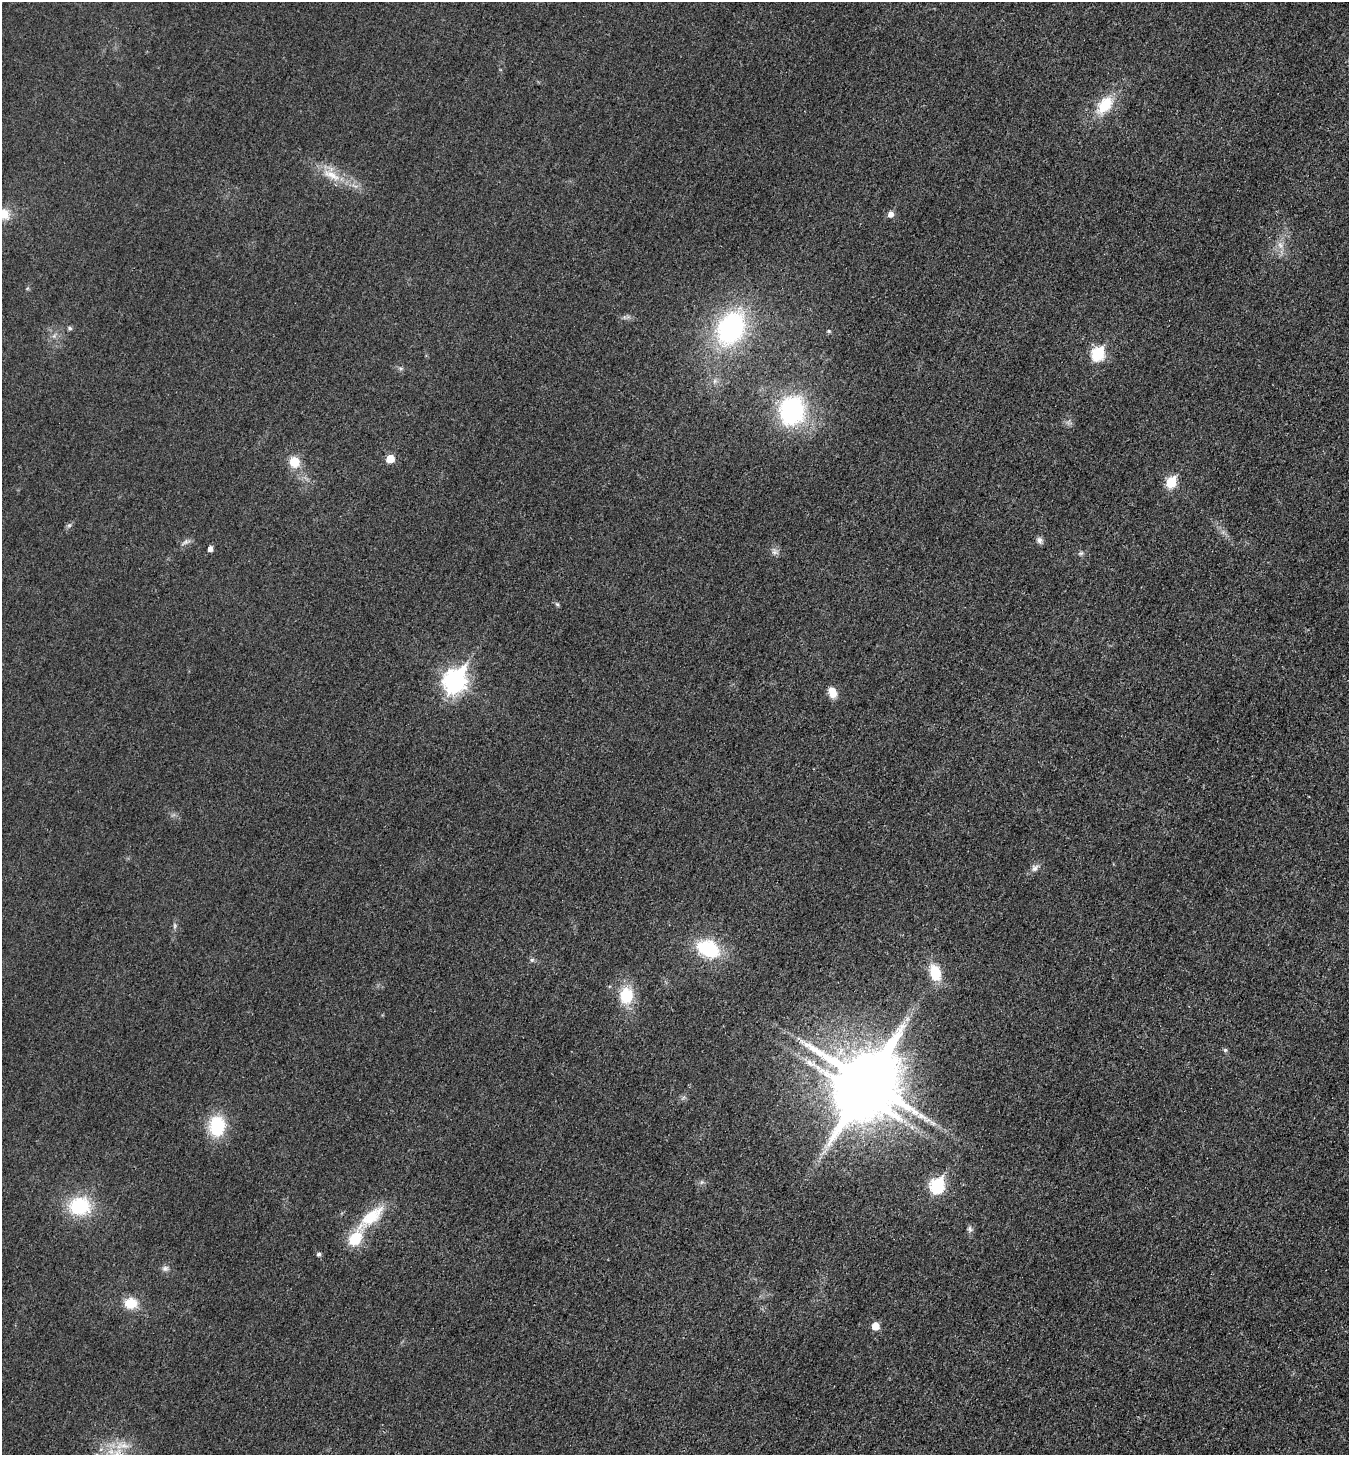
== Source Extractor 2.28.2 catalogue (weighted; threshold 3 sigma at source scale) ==
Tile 6 of 4 x 4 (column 2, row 2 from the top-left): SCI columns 1502-2848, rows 2920-4372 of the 5843 x 5836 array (HDU 1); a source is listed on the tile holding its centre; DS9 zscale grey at full resolution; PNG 1351 x 1457 px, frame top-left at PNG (2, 2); no overlay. Shown black and unused: <1% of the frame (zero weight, under 3 of 4 exposures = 1% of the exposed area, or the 3 px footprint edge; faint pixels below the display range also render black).
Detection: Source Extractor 2.28.2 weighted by HDU 2 'WHT'; one run over the whole footprint, this tile lists its part. Background 0.018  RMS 0.0053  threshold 0.0239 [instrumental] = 3 sigma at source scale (4.5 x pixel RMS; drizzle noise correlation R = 1.50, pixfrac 1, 0.05/0.05 arcsec/px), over >= 5 px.
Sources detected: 45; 1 inside a brighter object's white glare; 1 long thin detection or spike segment (spike, bleed or trail) — not listed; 1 inside a brighter listed object's ellipse — not listed separately; the other 42 listed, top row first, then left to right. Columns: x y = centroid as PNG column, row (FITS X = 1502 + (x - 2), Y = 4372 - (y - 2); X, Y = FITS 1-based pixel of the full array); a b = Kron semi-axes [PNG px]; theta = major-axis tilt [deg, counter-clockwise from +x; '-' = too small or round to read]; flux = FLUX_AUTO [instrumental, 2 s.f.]
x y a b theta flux
1105 105 23 13 51 17
331 175 30 11 -28 12
3 214 15 13 -18 9.6
890 214 6 5 - 3.6
1280 245 11 6 -65 2.8
70 328 5 5 - 1.2
731 328 33 24 61 88
829 331 5 4 - 0.7
54 336 6 5 - 1.3
1097 354 7 6 - 54
791 410 27 23 74 78
390 459 7 6 - 8.4
294 462 13 11 -71 8.9
1171 482 7 6 - 28
69 525 7 4 1 0.93
1039 540 9 7 -55 2
185 542 12 6 37 2
210 549 5 4 - 2.6
775 552 8 7 - 2
1081 553 8 4 26 1.1
557 604 7 5 -17 0.98
455 681 10 8 57 310
832 692 12 8 -67 6.3
1035 868 12 8 40 2.6
174 926 8 4 -82 1.1
708 949 24 16 -24 33
532 960 6 6 - 1
935 972 16 10 -72 17
626 995 18 14 87 18
907 1019 7 4 72 1.5
1225 1050 6 5 - 0.91
868 1082 19 17 -35 4400
217 1126 21 16 90 27
912 1127 7 4 -71 1.2
937 1185 8 7 - 75
79 1206 23 19 4 32
371 1217 44 15 41 20
970 1229 10 5 -76 1.7
318 1254 5 5 - 1.4
165 1268 9 7 15 1.9
130 1303 12 10 -7 13
875 1326 6 5 - 8.5
Isophote crosses this tile's border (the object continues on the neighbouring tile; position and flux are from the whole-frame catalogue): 1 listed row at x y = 3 214